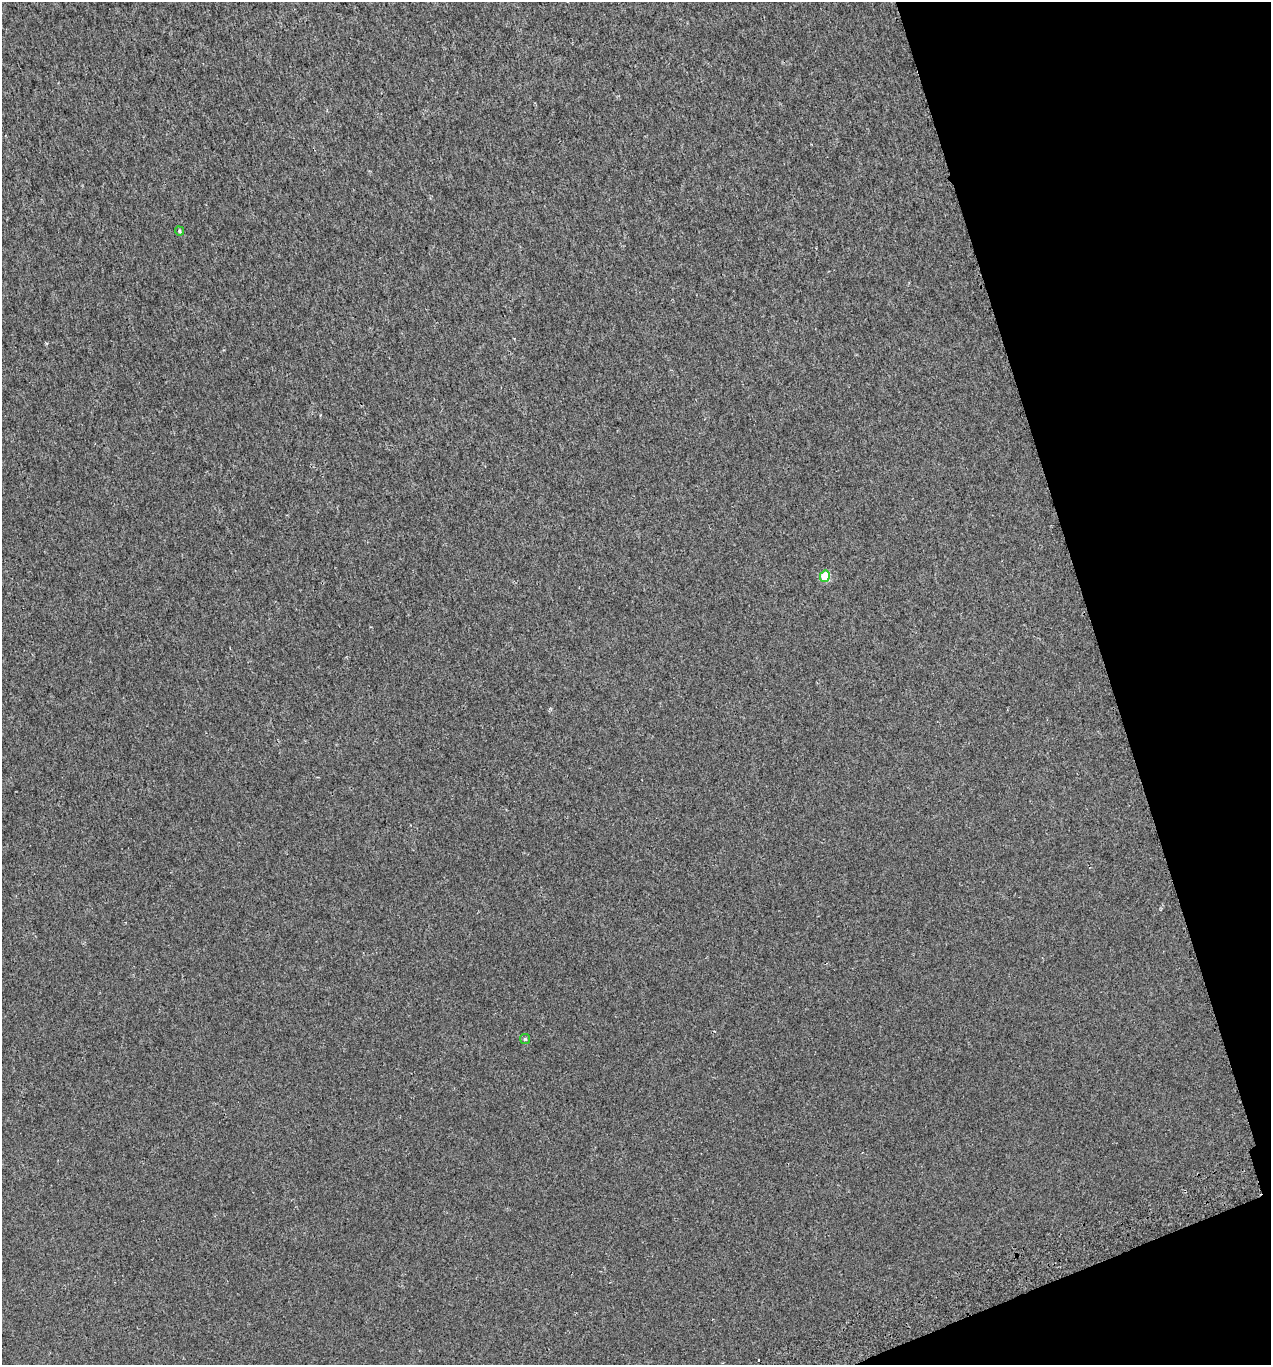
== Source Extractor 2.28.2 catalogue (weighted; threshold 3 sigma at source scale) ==
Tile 12 of 4 x 4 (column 4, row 3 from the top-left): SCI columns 3907-5175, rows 1412-2774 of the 5327 x 5546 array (HDU 1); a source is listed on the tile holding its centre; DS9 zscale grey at full resolution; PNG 1273 x 1367 px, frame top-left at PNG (2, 2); each listed source drawn as its Kron ellipse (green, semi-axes under 4 px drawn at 4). Shown black and unused: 15% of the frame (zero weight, under 2 of 3 exposures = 3% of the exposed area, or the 3 px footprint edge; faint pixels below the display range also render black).
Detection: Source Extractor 2.28.2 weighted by HDU 2 'WHT'; one run over the whole footprint, this tile lists its part. Background 0.00186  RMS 0.0036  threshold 0.0163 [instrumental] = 3 sigma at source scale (4.5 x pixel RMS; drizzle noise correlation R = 1.50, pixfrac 1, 0.0396/0.0396 arcsec/px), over >= 5 px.
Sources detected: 4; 1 cosmic-ray / hot-pixel residue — neither listed nor drawn; the other 3 listed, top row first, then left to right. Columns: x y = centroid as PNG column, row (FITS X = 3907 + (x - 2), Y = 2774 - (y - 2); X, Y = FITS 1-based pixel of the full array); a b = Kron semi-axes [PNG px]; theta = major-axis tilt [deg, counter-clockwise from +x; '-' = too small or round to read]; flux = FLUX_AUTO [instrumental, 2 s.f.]
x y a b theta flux
179 231 5 3 - 0.48
825 576 5 5 - 12
525 1039 5 5 - 0.41